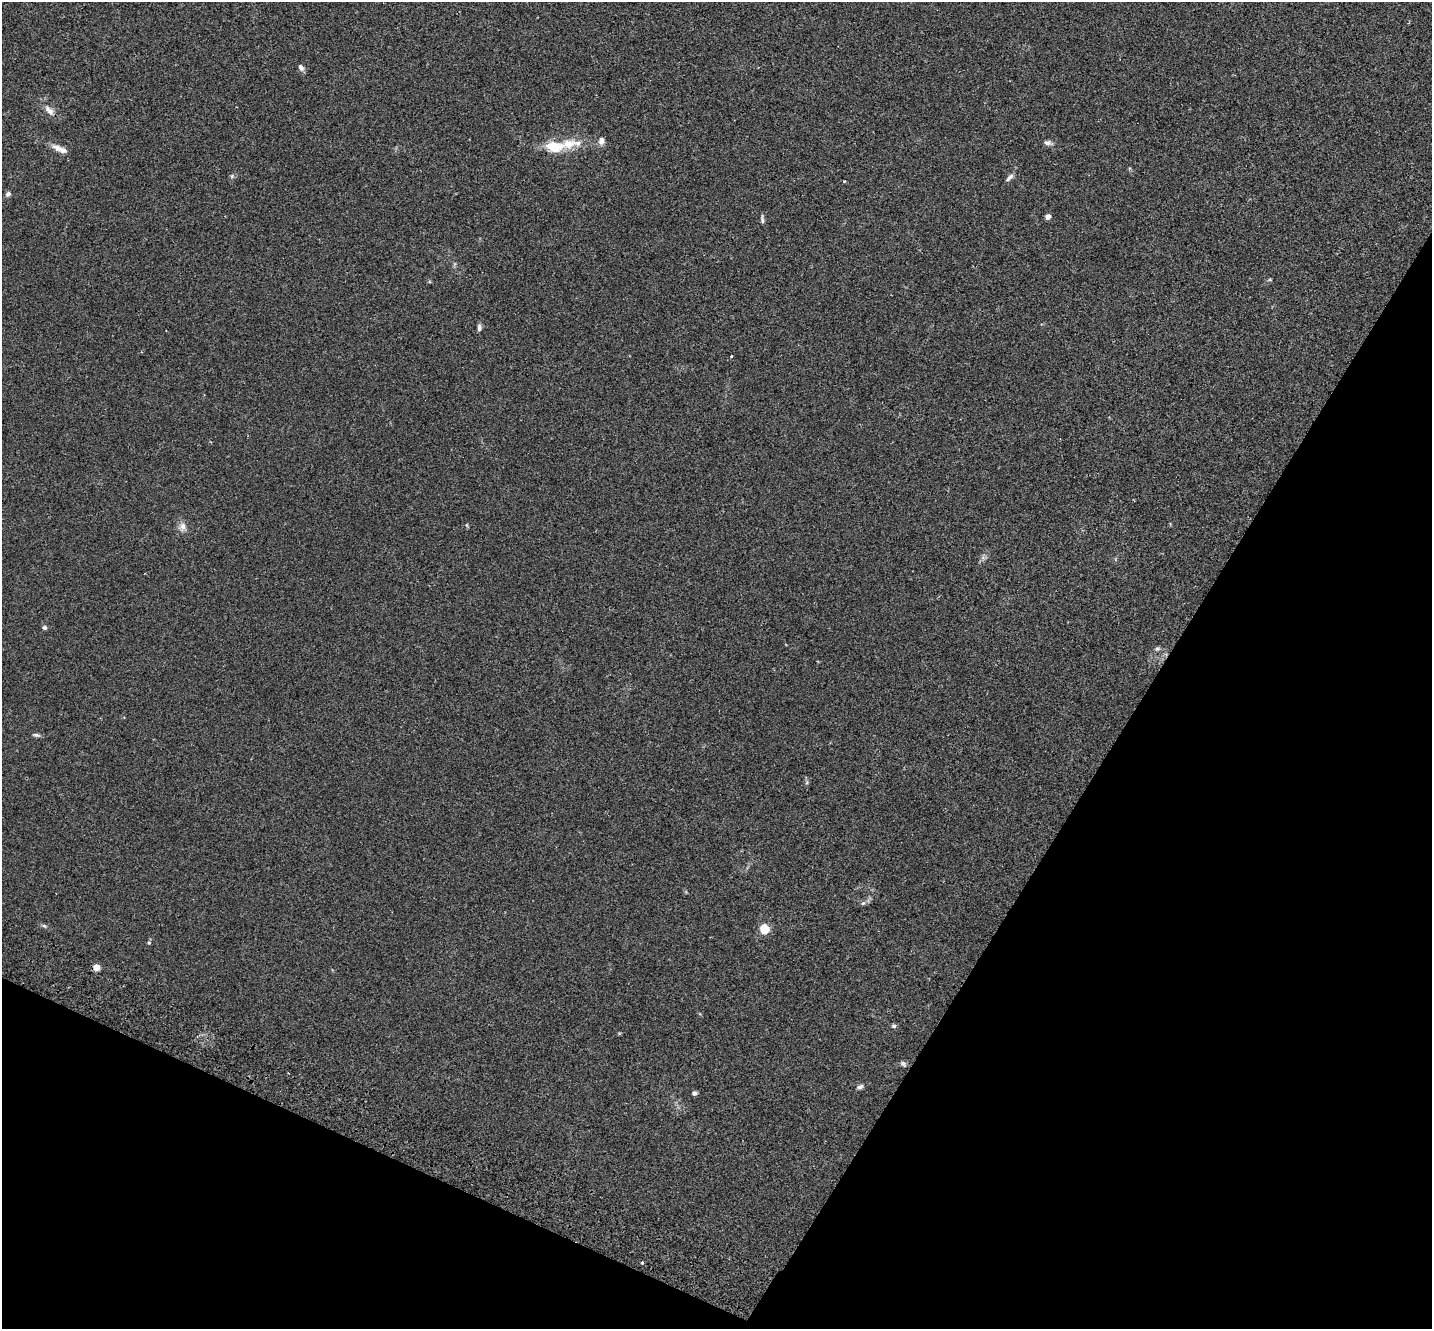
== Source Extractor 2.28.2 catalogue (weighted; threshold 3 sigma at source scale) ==
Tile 15 of 4 x 4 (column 3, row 4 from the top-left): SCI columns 2897-4326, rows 336-1662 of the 5789 x 5842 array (HDU 1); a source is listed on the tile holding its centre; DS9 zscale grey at full resolution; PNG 1434 x 1331 px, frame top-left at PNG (2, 2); no overlay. Shown black and unused: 27% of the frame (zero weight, under 2 of 3 exposures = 3% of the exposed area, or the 3 px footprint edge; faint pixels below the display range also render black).
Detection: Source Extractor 2.28.2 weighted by HDU 2 'WHT'; one run over the whole footprint, this tile lists its part. Background 0.0141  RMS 0.0061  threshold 0.0276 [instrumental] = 3 sigma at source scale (4.5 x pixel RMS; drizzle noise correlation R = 1.50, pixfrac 1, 0.05/0.05 arcsec/px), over >= 5 px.
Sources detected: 32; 1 inside a brighter listed object's ellipse — not listed separately; the other 31 listed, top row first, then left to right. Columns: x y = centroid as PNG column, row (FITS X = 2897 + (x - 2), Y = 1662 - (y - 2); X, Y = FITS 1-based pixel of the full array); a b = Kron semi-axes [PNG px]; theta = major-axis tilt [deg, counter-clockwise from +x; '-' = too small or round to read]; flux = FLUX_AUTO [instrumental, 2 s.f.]
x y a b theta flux
301 67 9 6 -61 2.1
49 110 18 8 -49 4.3
601 141 10 7 83 2.6
578 143 12 8 0 4
1048 143 12 6 -11 2
554 147 22 13 -4 16
60 149 21 6 -23 4.9
232 176 6 5 - 0.99
1009 177 11 5 45 2
844 181 4 3 - 0.55
8 194 6 5 - 1.7
1048 217 4 4 - 4.9
762 219 10 3 -85 1.3
1270 280 6 4 0 0.66
479 327 8 5 88 1.9
732 356 3 3 - 0.61
182 527 13 9 64 3.6
44 628 6 5 - 1.2
1157 649 7 6 - 1.3
36 735 11 4 -10 1.4
863 903 7 4 43 1.1
44 926 7 5 -31 1
765 929 5 5 - 34
149 943 5 5 - 0.69
96 967 6 6 - 4.1
894 1026 6 5 - 1.1
903 1064 9 5 -56 1.2
288 1073 3 2 - 0.4
860 1087 9 6 27 1.6
694 1093 6 5 - 1.3
642 1263 3 3 - 1.1